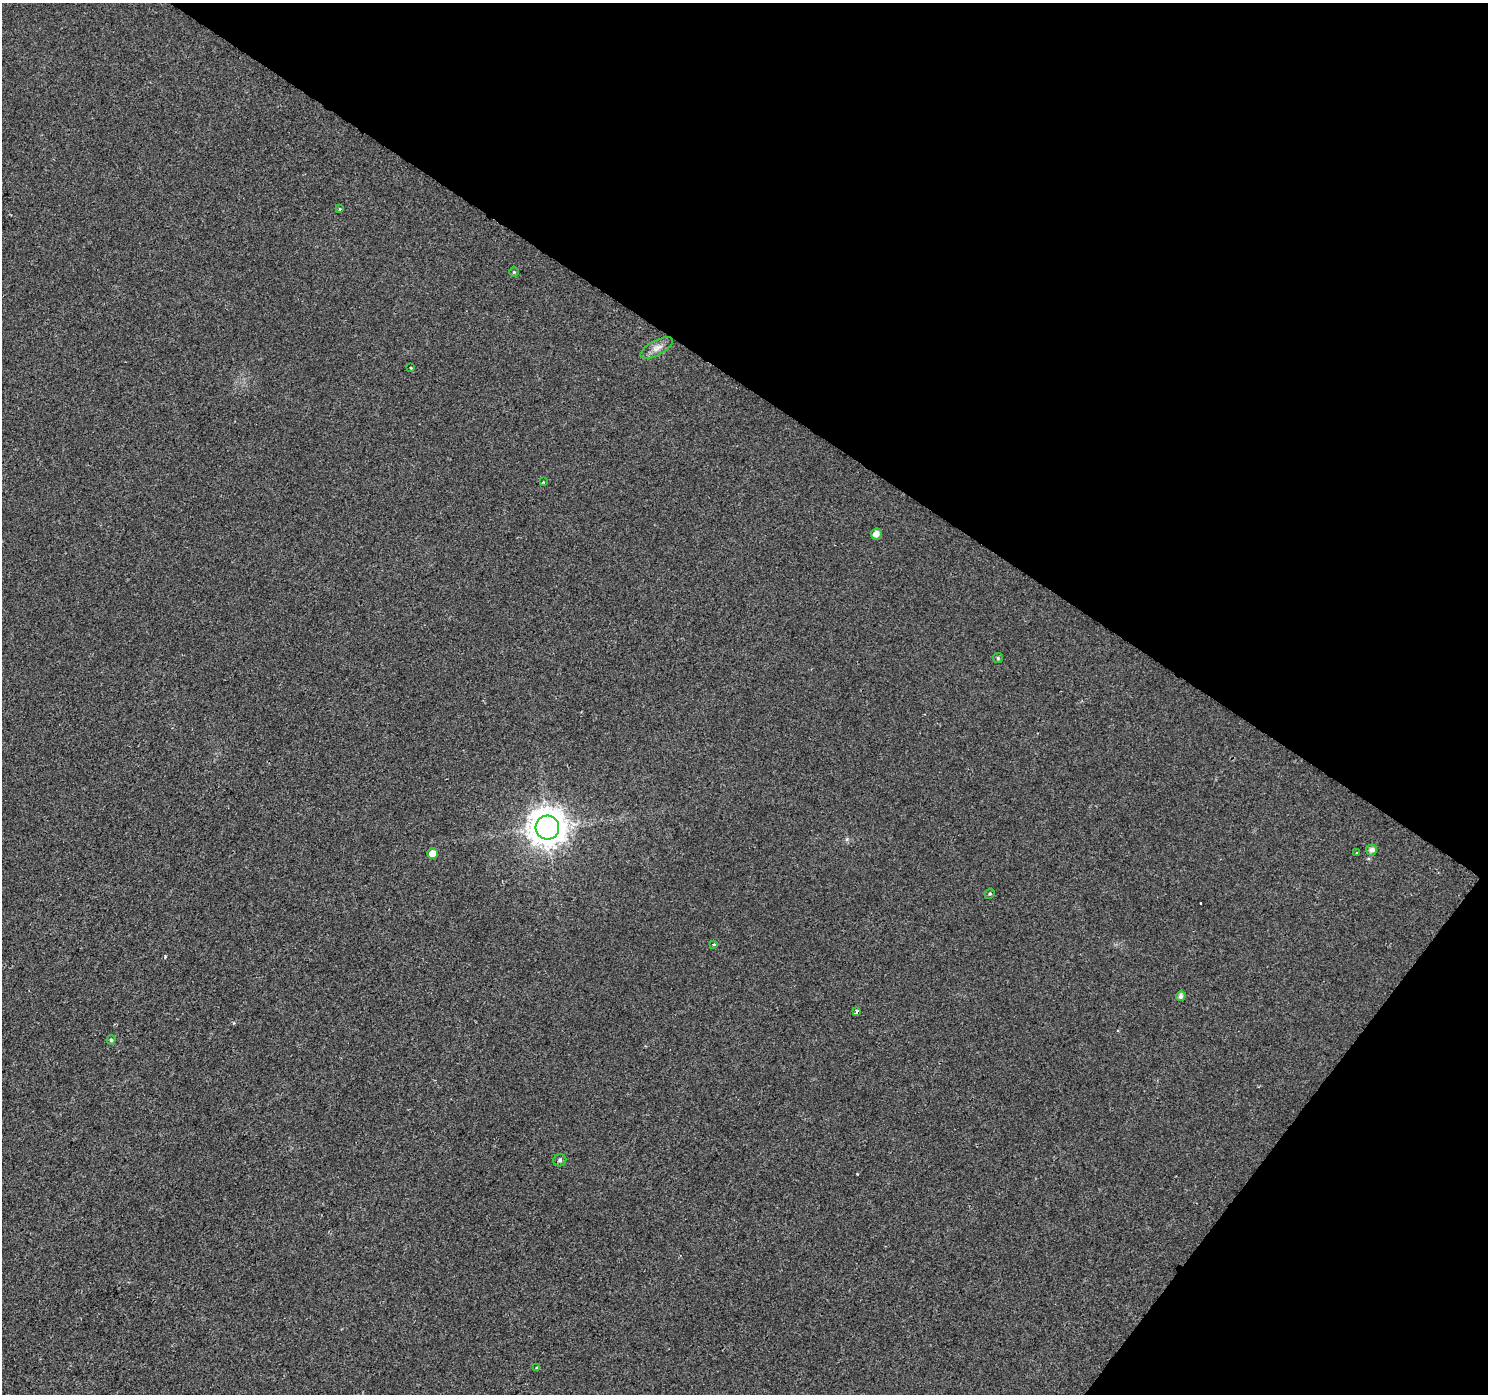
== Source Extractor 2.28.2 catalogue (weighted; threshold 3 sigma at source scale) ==
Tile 8 of 4 x 4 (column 4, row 2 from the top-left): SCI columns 4459-5944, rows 2966-4357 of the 5950 x 5998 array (HDU 1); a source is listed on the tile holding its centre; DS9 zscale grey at full resolution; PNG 1490 x 1396 px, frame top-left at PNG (2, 3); each listed source drawn as its Kron ellipse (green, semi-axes under 4 px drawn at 4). Shown black and unused: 33% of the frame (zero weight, under 2 of 3 exposures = <1% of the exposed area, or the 3 px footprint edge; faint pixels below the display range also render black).
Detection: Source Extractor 2.28.2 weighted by HDU 2 'WHT'; one run over the whole footprint, this tile lists its part. Background 0.00528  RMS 0.0054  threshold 0.0243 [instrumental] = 3 sigma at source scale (4.5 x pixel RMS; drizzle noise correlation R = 1.50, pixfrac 1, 0.0396/0.0396 arcsec/px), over >= 5 px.
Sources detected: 19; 1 cosmic-ray / hot-pixel residue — neither listed nor drawn; the other 18 listed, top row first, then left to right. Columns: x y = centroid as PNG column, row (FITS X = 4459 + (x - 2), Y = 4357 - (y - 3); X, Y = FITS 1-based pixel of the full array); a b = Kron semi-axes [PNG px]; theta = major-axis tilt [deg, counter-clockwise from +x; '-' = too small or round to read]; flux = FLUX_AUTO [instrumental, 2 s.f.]
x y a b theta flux
340 209 4 4 - 0.77
514 272 5 5 - 0.67
657 348 18 7 28 3.8
411 368 3 3 - 1.4
543 482 3 3 - 0.52
876 534 5 5 - 3.5
998 658 5 5 - 0.74
547 827 12 11 - 1100
1371 850 5 5 - 2.1
433 853 5 5 - 4.4
1357 853 4 3 - 0.57
990 894 5 4 - 0.79
713 945 3 3 - 1.9
1181 996 5 4 - 2.2
856 1011 4 3 - 7.7
111 1040 4 4 - 0.74
560 1160 6 6 - 1.2
537 1368 4 3 - 1.1